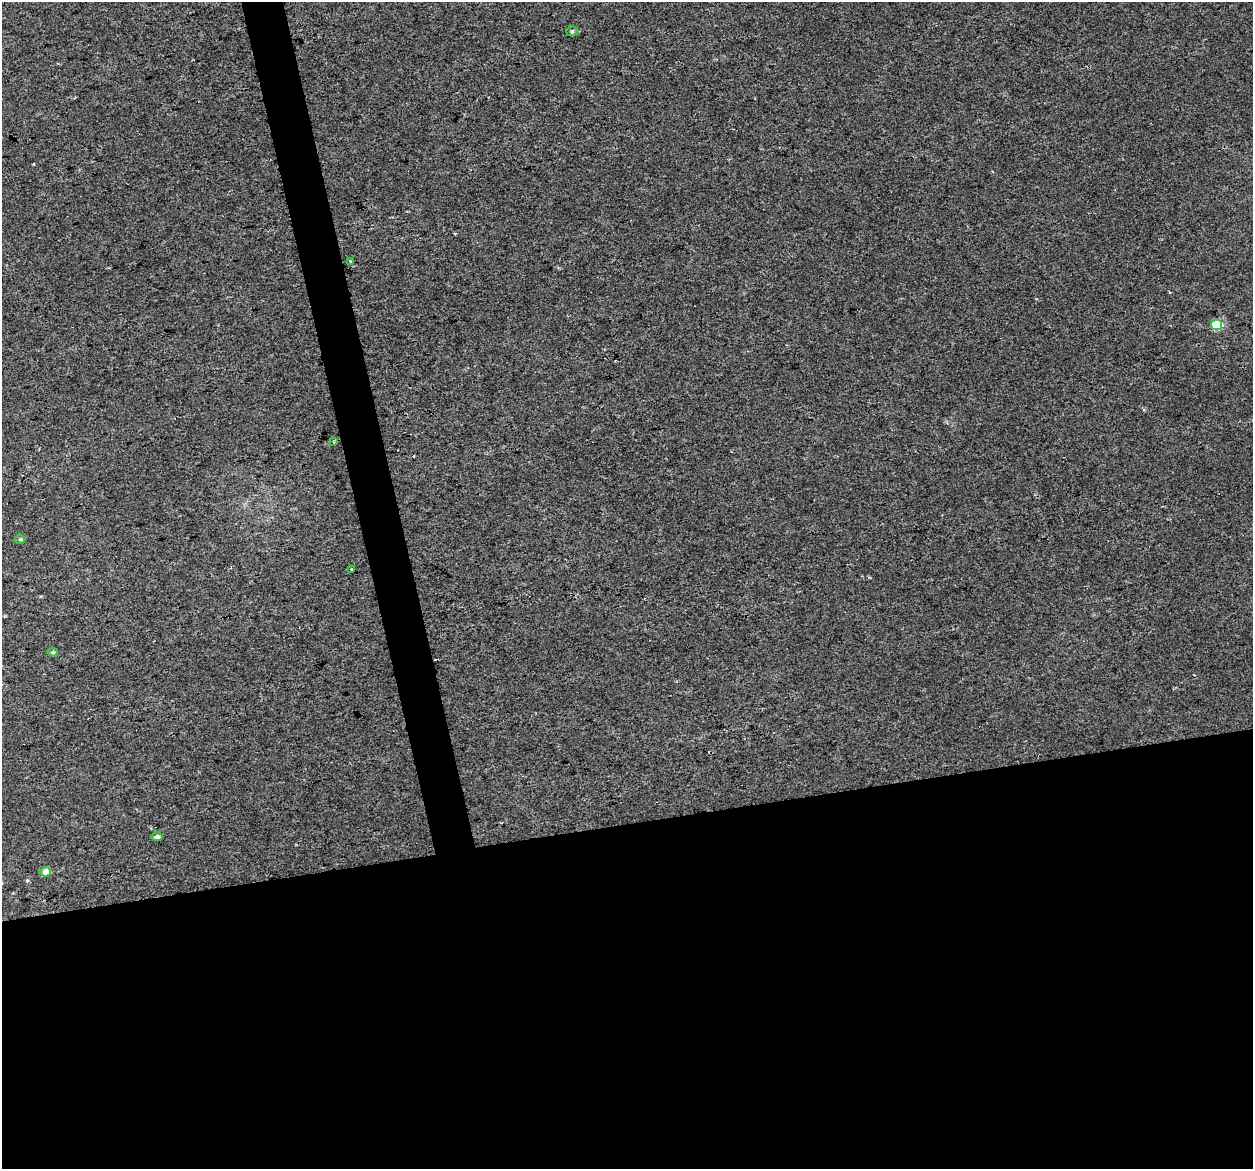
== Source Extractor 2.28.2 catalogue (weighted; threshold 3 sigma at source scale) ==
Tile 15 of 4 x 4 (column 3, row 4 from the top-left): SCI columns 2501-3751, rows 83-1249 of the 5001 x 4785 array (HDU 1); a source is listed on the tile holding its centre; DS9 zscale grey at full resolution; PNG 1255 x 1171 px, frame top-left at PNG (2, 2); each listed source drawn as its Kron ellipse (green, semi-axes under 4 px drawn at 4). Shown black and unused: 32% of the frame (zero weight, under 2 of 3 exposures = <1% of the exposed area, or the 3 px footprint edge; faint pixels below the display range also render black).
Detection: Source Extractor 2.28.2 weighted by HDU 2 'WHT'; one run over the whole footprint, this tile lists its part. Background 0.00647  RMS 0.0062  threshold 0.028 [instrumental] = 3 sigma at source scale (4.5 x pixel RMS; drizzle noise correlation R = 1.50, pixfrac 1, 0.0396/0.0396 arcsec/px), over >= 5 px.
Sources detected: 10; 1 cosmic-ray / hot-pixel residue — neither listed nor drawn; the other 9 listed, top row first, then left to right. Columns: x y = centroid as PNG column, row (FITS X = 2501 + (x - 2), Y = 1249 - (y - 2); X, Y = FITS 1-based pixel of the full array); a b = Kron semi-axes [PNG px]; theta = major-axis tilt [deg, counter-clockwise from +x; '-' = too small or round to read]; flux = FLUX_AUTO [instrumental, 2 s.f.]
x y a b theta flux
572 31 6 5 - 0.97
351 261 3 3 - 3.2
1216 325 5 5 - 41
334 442 3 3 - 0.54
20 539 5 4 - 0.74
352 569 3 3 - 4.3
53 652 5 4 - 0.88
157 836 5 4 - 2
45 872 5 4 - 6.5